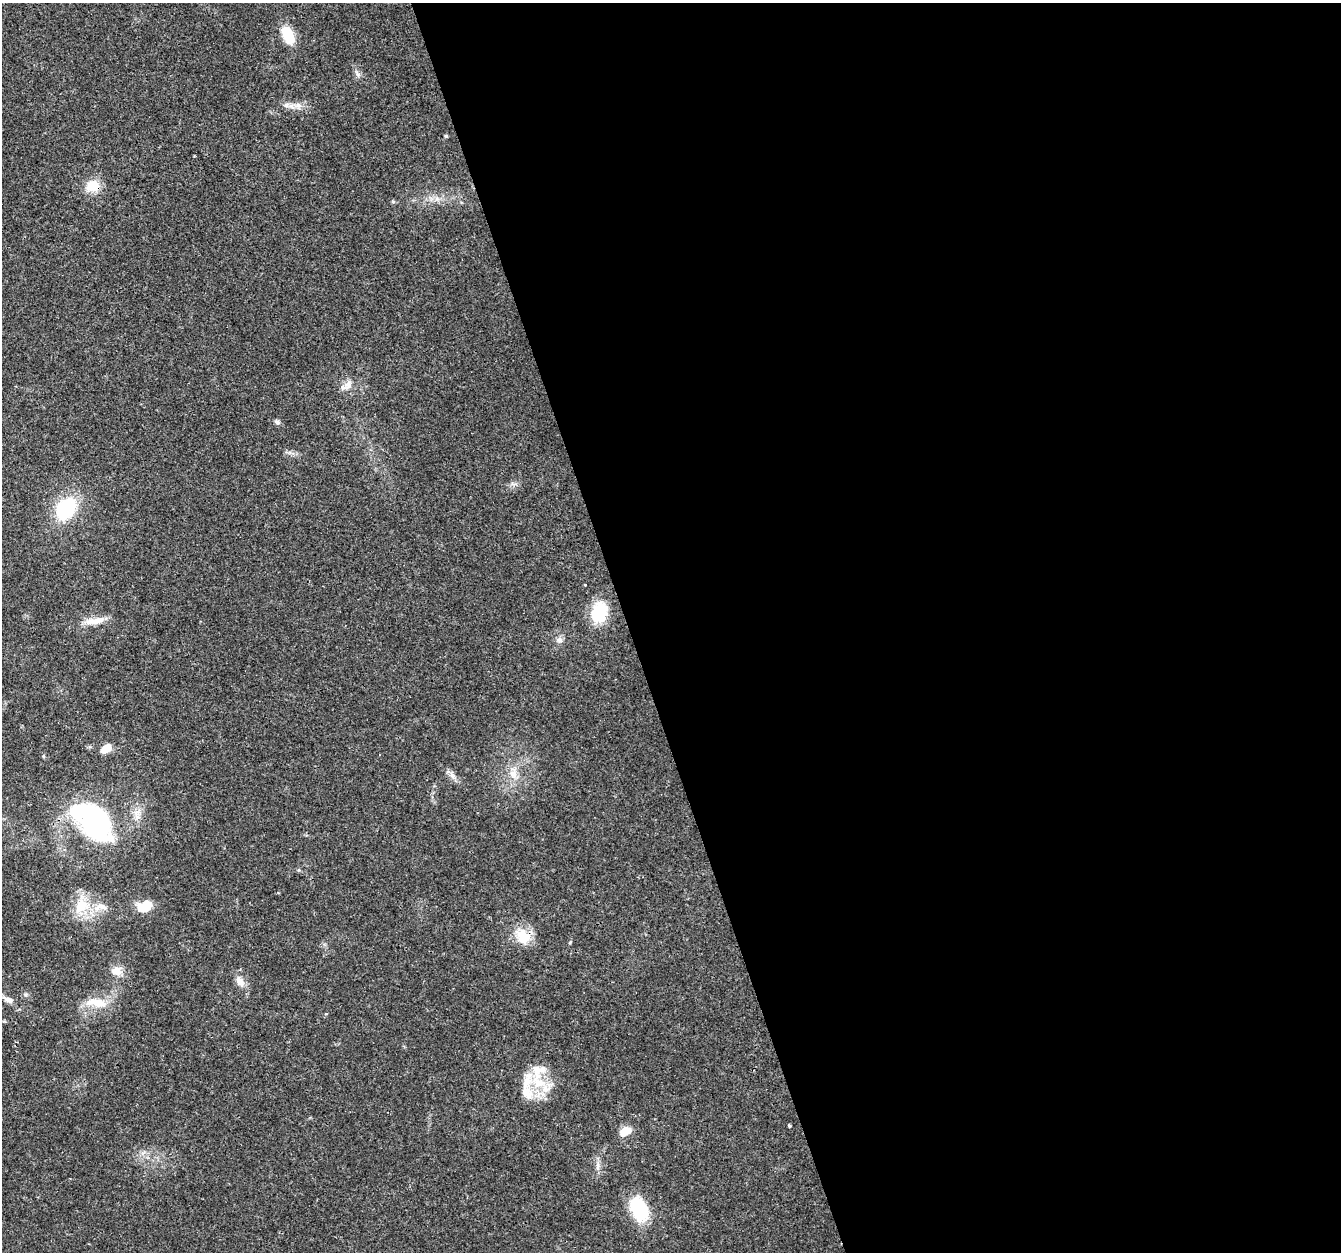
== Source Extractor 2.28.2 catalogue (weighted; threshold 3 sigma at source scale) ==
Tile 8 of 4 x 4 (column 4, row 2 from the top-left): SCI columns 4019-5357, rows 2618-3867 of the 5357 x 5182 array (HDU 1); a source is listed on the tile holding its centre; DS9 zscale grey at full resolution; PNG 1343 x 1254 px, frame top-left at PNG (2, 3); no overlay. Shown black and unused: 53% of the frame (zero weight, under 3 of 4 exposures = <1% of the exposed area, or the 3 px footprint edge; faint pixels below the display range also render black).
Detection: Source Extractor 2.28.2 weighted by HDU 2 'WHT'; one run over the whole footprint, this tile lists its part. Background 0.026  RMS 0.0019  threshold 0.00871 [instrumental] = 3 sigma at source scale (4.5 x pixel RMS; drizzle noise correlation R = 1.50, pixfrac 1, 0.0396/0.0396 arcsec/px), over >= 5 px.
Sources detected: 33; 4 inside a brighter listed object's ellipse — not listed separately; the other 29 listed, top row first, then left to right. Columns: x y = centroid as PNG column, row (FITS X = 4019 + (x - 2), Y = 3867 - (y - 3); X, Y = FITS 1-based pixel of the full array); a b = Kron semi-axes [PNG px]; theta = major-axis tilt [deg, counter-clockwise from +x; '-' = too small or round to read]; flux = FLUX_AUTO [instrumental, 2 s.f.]
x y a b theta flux
288 35 15 9 -67 7
358 74 10 4 -68 0.59
297 105 13 7 -3 1.3
446 136 5 4 - 0.23
93 186 15 12 11 3.9
348 385 13 10 81 1.5
277 422 8 6 -27 0.5
66 509 19 14 54 15
585 585 3 3 - 0.52
599 612 23 16 73 8.9
96 621 25 9 9 2.5
559 640 9 8 - 0.86
106 748 13 8 36 2.2
513 773 11 11 - 1.9
452 776 11 6 -46 0.99
93 820 38 23 -47 41
81 906 22 16 65 5.3
102 906 15 8 -19 1.5
144 906 17 11 19 3.9
523 936 22 18 -49 4.6
570 942 5 3 - 0.17
117 971 14 11 -7 2
240 981 14 9 -58 1.7
8 999 15 7 -26 1
96 1002 31 11 -7 4
539 1083 24 15 -29 6.5
789 1125 3 3 - 0.51
625 1131 14 9 31 2.5
639 1209 30 18 -69 9.2
Overlapping masked pixels (flux is a lower limit): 2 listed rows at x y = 93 186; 523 936
Unlisted compact peaks at least as high as the median listed source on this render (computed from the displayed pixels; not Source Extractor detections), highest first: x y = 43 756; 512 483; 299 870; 326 1014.